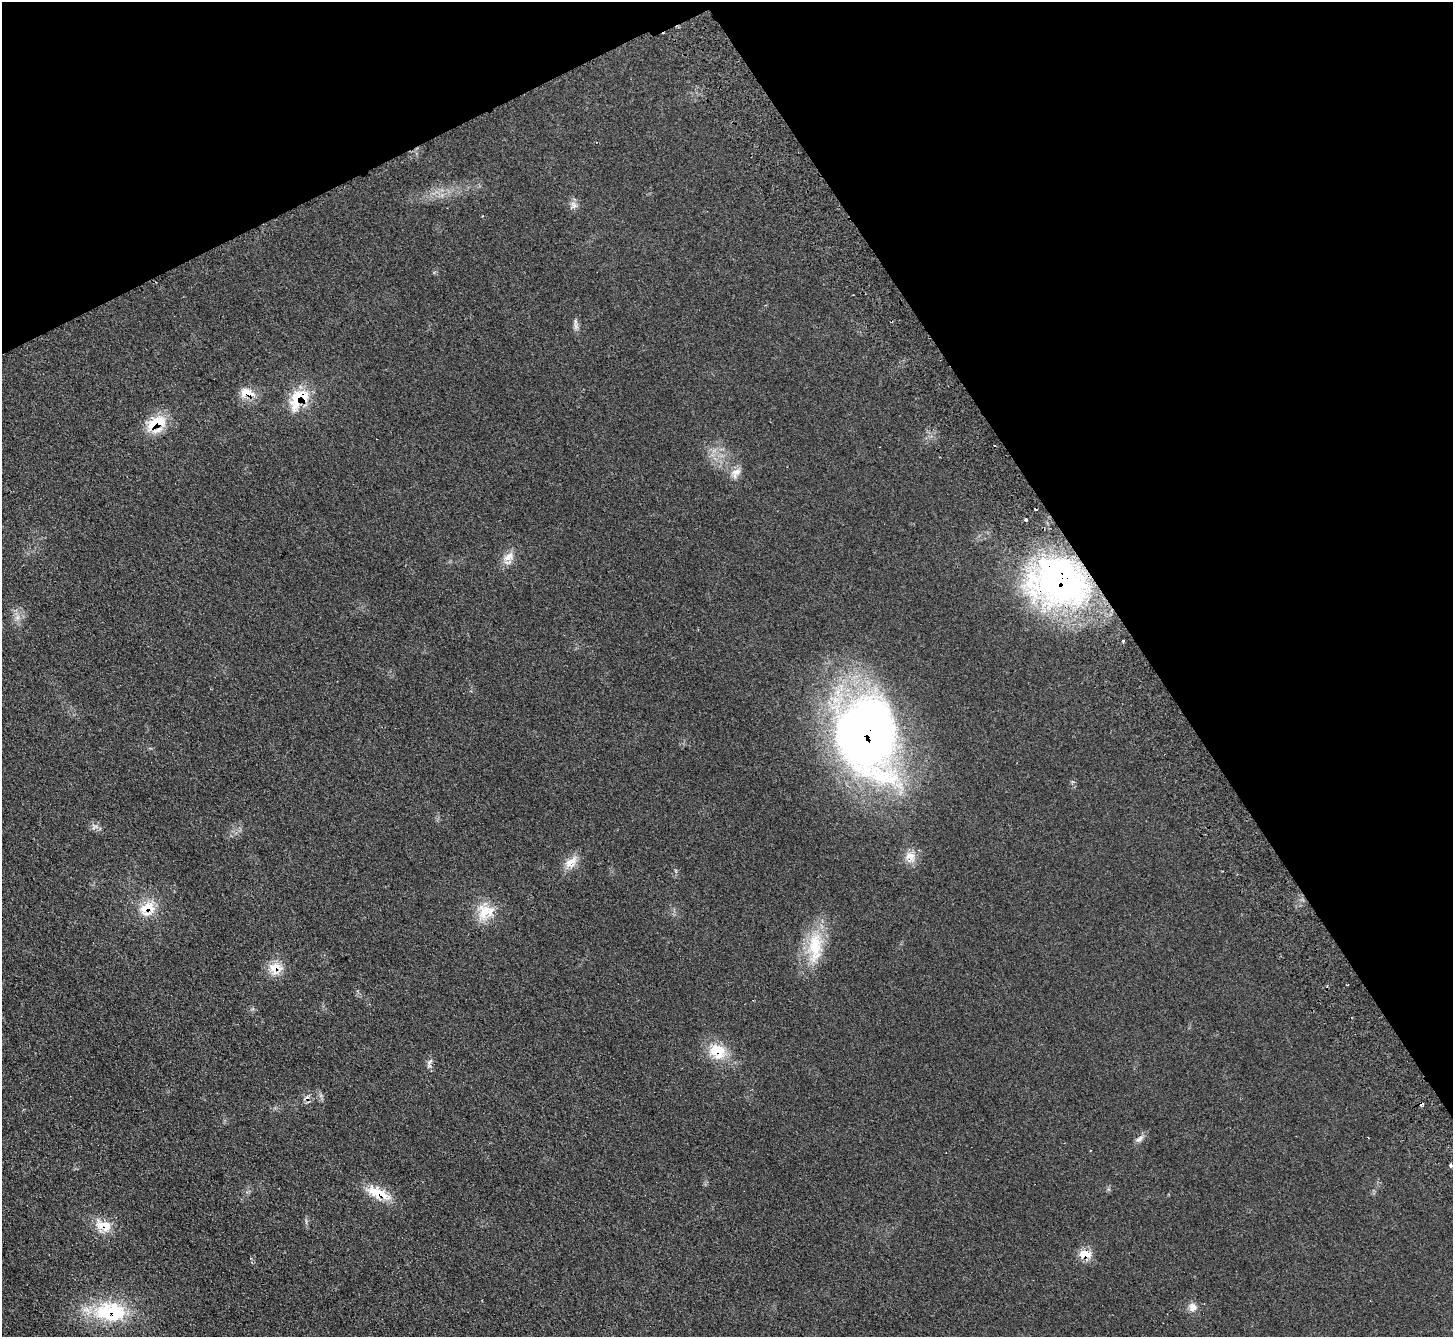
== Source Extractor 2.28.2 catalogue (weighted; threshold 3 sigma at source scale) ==
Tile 3 of 4 x 4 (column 3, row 1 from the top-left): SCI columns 2951-4401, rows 4195-5529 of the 5902 x 5856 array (HDU 1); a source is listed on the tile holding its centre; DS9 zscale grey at full resolution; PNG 1455 x 1339 px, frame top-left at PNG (2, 2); no overlay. Shown black and unused: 28% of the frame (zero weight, under 2 of 3 exposures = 3% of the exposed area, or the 3 px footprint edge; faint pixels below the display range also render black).
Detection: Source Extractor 2.28.2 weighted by HDU 2 'WHT'; one run over the whole footprint, this tile lists its part. Background 0.107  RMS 0.011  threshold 0.0477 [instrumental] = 3 sigma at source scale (4.5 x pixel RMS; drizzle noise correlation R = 1.50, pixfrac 1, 0.05/0.05 arcsec/px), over >= 5 px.
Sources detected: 34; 5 cosmic-ray / hot-pixel residue — not listed; the other 29 listed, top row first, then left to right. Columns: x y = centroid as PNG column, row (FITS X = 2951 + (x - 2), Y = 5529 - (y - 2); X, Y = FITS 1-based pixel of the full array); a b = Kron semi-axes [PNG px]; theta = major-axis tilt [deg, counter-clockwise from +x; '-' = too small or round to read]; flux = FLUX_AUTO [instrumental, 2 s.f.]
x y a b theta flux
574 205 10 7 -52 4.5
483 216 3 3 - 0.98
575 326 12 5 77 3.9
247 392 20 12 -10 14
299 398 27 16 48 43
156 423 30 14 23 31
736 472 16 8 21 7.5
1026 520 3 3 - 4.9
508 557 18 10 29 10
1059 582 73 56 -15 330
17 617 9 6 69 4.7
1123 641 3 3 - 1.5
867 734 82 62 -80 710
94 826 10 7 32 4
910 857 16 16 - 12
571 862 21 12 42 13
147 909 25 19 33 25
484 912 24 18 90 24
815 947 47 20 86 46
276 968 19 16 -8 17
717 1051 24 19 -28 29
429 1062 11 4 41 2.7
1139 1139 13 6 39 4.4
1451 1166 3 3 - 9.9
378 1192 34 12 -26 25
103 1225 25 14 -26 18
1085 1254 13 9 -9 15
1192 1307 12 10 -89 6.8
110 1311 44 26 -4 75
Overlapping masked pixels (flux is a lower limit): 12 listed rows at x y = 247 392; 299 398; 156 423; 1059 582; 867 734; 147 909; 276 968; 717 1051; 378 1192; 103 1225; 1085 1254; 110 1311
Isophote crosses this tile's border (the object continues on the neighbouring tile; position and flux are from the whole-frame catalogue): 1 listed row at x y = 1451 1166